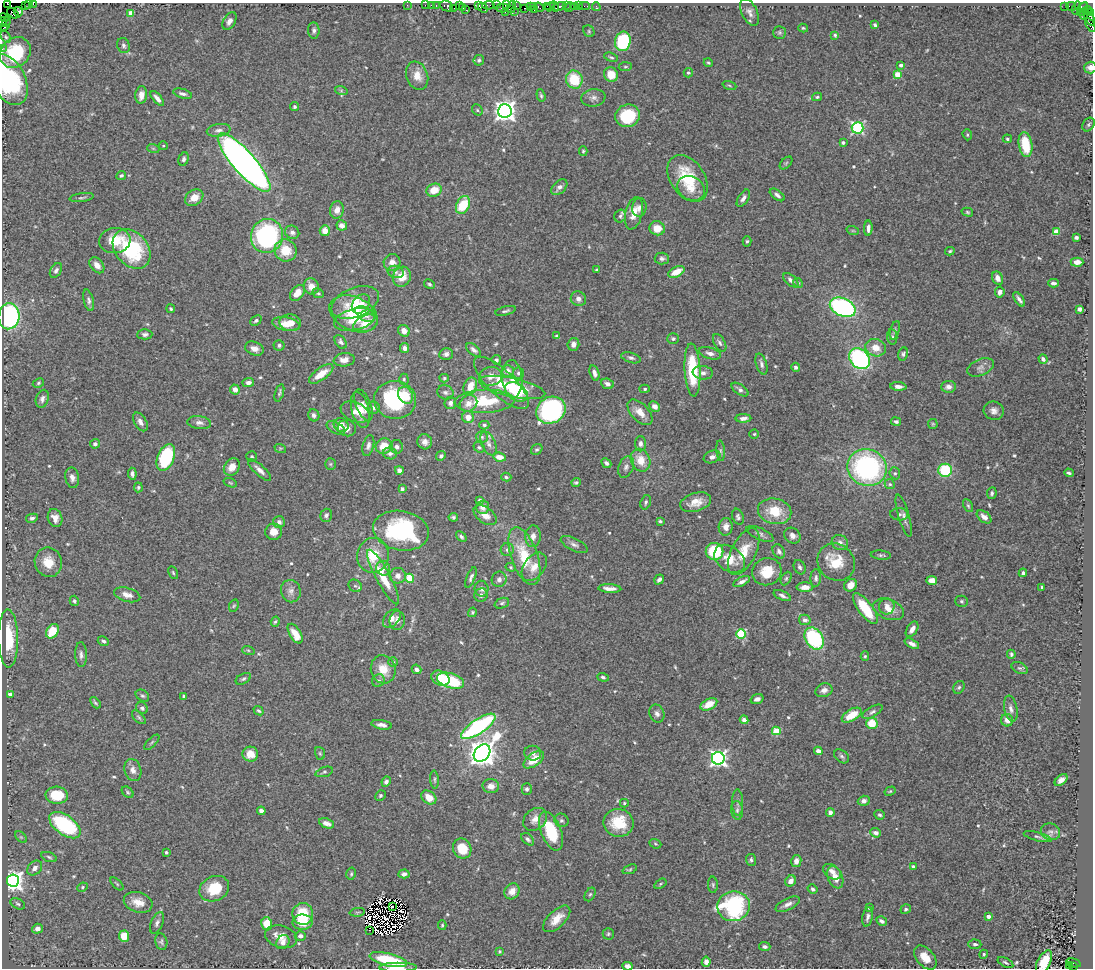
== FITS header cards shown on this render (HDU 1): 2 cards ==
NAXIS1  =                 1091
NAXIS2  =                  966

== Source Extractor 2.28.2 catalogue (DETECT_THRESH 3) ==
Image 1091 x 966 px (HDU 1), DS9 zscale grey, 1 PNG px = 1 image px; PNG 1095 x 970 px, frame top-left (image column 1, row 966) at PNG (2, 3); each listed source drawn as its Kron ellipse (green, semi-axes under 4 px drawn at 4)
Background 0.648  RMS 0.028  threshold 0.0842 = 3 sigma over >= 5 px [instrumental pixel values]
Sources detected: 590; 8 with non-positive FLUX_AUTO (blend fragments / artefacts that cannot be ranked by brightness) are neither listed nor drawn; of the other 582, the 500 brightest by FLUX_AUTO listed and drawn (82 fainter detections omitted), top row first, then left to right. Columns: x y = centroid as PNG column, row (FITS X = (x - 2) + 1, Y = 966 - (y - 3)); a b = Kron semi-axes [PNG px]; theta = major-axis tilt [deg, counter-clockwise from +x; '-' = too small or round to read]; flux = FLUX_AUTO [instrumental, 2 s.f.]
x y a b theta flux
28 3 4 2 - 36
7 4 3 2 - 110
33 4 4 2 - 47
25 5 2 2 - 16
407 5 2 2 - 7.6
425 5 2 2 - 15
431 5 3 2 - 82
436 5 3 2 - 19
459 5 3 3 - 36
489 5 6 3 9 91
497 5 3 2 - 67
507 5 3 3 - 31
447 6 7 5 -24 150
479 6 4 3 - 140
516 6 2 2 - 39
530 6 3 3 - 43
534 6 3 2 - 44
547 6 3 2 - 53
554 6 5 2 - 56
559 6 7 3 13 66
566 6 2 2 - 9.5
574 6 4 3 - 33
579 6 2 2 - 6.8
585 6 5 2 - 28
1065 6 3 2 - 15
1071 6 5 3 - 27
463 7 3 3 - 60
512 7 6 3 76 130
539 7 5 3 - 71
550 7 5 2 - 59
570 7 5 2 - 21
596 7 4 3 - 14
454 8 2 2 - 26
483 8 5 4 - 100
502 8 6 2 -2 160
525 8 3 2 - 70
1076 8 6 3 75 38
1083 8 6 3 41 110
466 10 2 2 - 17
534 10 2 2 - 18
1088 10 4 2 - 30
514 11 3 2 - 18
18 12 5 3 - 60
505 12 3 2 - 58
750 12 15 8 -64 10
1091 12 3 2 - 18
13 13 6 4 -37 390
131 13 4 4 - 31
1080 13 3 2 - 27
1084 14 5 3 - 64
4 18 5 3 - 35
1090 18 9 4 -58 170
229 21 10 6 61 8.9
2 22 5 2 - 79
6 23 8 3 68 120
875 25 4 3 - 3.8
1090 25 8 3 -61 120
4 27 4 3 - 61
803 28 5 3 - 2.4
314 30 8 5 -85 5.2
589 31 6 5 - 2.6
779 32 6 6 - 4
835 35 4 4 - 3.1
6 37 6 4 -58 2.9
623 41 10 8 82 140
123 45 8 6 -66 4.8
2 48 2 2 - 17
15 53 16 14 44 87
611 57 7 3 -18 2.8
479 60 5 5 - 3.8
708 63 5 4 - 2.5
901 65 3 3 - 7.3
625 67 7 4 5 2.6
1090 67 6 6 - 7.2
688 73 5 4 - 2.9
611 74 7 7 - 24
897 75 4 4 - 45
417 76 14 10 -70 22
574 79 9 8 - 66
9 80 27 16 -64 190
729 85 7 3 -19 2.6
341 90 6 4 -19 2.4
182 94 10 4 -15 6.1
141 95 9 6 83 16
541 95 6 4 -72 3.4
817 97 5 3 - 3.3
157 98 9 4 -50 9.6
593 98 12 8 8 8.7
294 107 4 4 - 3.2
477 110 6 5 - 2.9
505 111 7 6 - 1400
628 116 12 11 - 91
1088 125 7 5 56 3.4
858 128 6 6 - 270
219 130 12 6 9 8.4
967 135 6 4 -71 2.6
1007 139 4 4 - 3
843 142 4 3 - 4.5
1025 145 13 6 -80 68
163 146 4 3 - 2.4
153 148 6 4 -19 2.4
583 151 5 4 - 2.7
184 159 7 5 72 4.8
244 163 38 11 -49 1500
786 163 7 4 46 3.1
121 176 5 4 - 3.3
687 178 26 17 -56 85
559 187 9 6 43 8.7
691 188 14 11 -29 25
434 190 8 6 23 30
777 195 8 4 -36 6.7
82 197 12 3 8 3.6
194 198 10 7 33 21
743 198 9 5 58 7.7
463 205 9 6 65 66
639 207 9 7 85 10
337 210 9 7 77 14
967 212 6 4 -16 2.8
634 213 16 8 77 24
620 216 7 5 73 4.6
342 225 5 5 - 11
657 228 8 7 - 29
868 228 8 4 89 7.3
325 231 5 5 - 19
853 231 6 4 -18 2.7
292 232 7 6 - 6.2
1056 232 4 4 - 39
267 236 17 16 - 280
1076 237 4 3 - 4.8
115 240 16 12 7 39
747 241 5 4 - 2.9
132 249 22 16 -50 160
286 250 11 11 - 43
950 251 5 4 - 2.9
662 259 7 6 - 4.7
392 262 8 8 - 12
1077 262 6 4 -1 13
97 265 9 6 -51 15
56 270 8 5 58 5.8
597 270 3 3 - 5.3
396 272 8 6 -16 6.8
676 272 9 5 27 26
402 277 10 8 65 29
998 278 7 5 -63 12
791 280 9 5 -42 7.4
798 283 5 4 - 2.6
1054 283 5 3 - 5.5
429 284 5 4 - 3.1
311 286 8 7 - 16
1000 292 5 4 - 7.7
297 293 9 6 51 19
318 293 6 4 -28 2.8
578 299 8 7 - 8.7
1019 299 8 3 -55 6.3
89 300 11 5 -76 5.8
355 302 25 14 22 48
361 304 10 8 51 17
843 307 13 9 -25 350
171 309 4 4 - 3.3
1079 309 4 4 - 5
505 311 10 3 13 4.2
354 314 25 16 -24 67
365 314 11 6 -31 26
9 316 13 10 85 250
355 319 21 10 13 40
256 321 6 4 42 3.5
290 323 11 8 -2 19
286 324 14 6 -11 20
365 324 13 8 23 32
895 330 9 4 72 4.2
404 331 6 5 - 11
145 334 7 5 1 5.1
557 336 4 4 - 4.7
892 337 8 5 -83 4.1
673 339 6 5 - 4.1
341 342 7 5 -55 5.3
720 343 9 5 -59 5.3
573 344 6 6 - 9.3
279 345 5 5 - 4.3
254 348 9 6 -21 12
404 348 5 4 - 8.5
876 348 10 8 -19 25
474 350 8 5 -41 6.3
710 353 11 5 -16 9.4
446 354 7 6 - 7
903 354 7 5 78 4.1
631 358 10 5 -17 4.9
860 359 11 9 -43 290
1043 359 4 3 - 6.6
344 360 10 6 7 13
496 360 5 4 - 4.5
761 364 11 5 -73 6.1
796 367 4 4 - 4.4
980 367 14 8 23 9
693 370 26 8 -87 100
508 371 6 5 - 14
519 373 6 5 - 4.8
594 373 8 4 -74 7.9
703 373 10 7 -7 8.6
321 374 14 6 36 28
490 376 11 9 10 19
444 378 4 4 - 2.6
404 379 5 4 - 3
512 379 19 10 -86 26
38 383 6 4 28 2.7
248 383 6 4 5 6.4
501 383 35 13 -43 60
607 384 6 5 - 8.8
470 386 9 6 67 26
898 386 8 4 -4 10
512 387 34 9 -12 81
948 387 7 6 - 8.8
235 389 5 5 - 11
645 389 5 4 - 3.1
740 390 9 5 -35 5.5
445 392 8 7 - 5.9
516 392 12 8 -34 36
279 393 9 4 73 3.7
406 395 9 7 -63 26
42 399 9 6 72 6.6
395 400 21 19 -9 170
484 401 30 11 2 83
450 403 6 6 - 6.8
468 403 9 8 - 16
363 405 17 7 -68 12
655 406 5 5 - 12
374 408 6 6 - 6.1
360 410 18 8 -76 20
551 410 15 13 30 310
994 411 10 9 - 9.6
355 412 15 9 -24 16
640 412 15 8 -46 22
314 415 6 5 - 6.2
468 417 6 6 - 16
743 418 8 4 1 8
896 421 5 4 - 5.3
140 422 10 6 -59 8.6
199 423 12 6 -7 7.9
933 424 5 5 - 2.3
341 425 7 6 - 19
484 425 5 4 - 3.7
336 428 10 5 -29 9.4
347 428 9 8 - 10
754 434 4 4 - 2.4
482 437 6 5 - 3.9
425 442 7 7 - 11
95 444 5 4 - 5.1
489 444 13 7 -67 10
640 444 7 5 90 6.9
368 446 11 5 76 6.7
384 446 9 7 20 29
397 447 7 6 - 6.7
479 447 6 5 - 3.3
280 448 6 4 -17 2.4
537 450 6 5 - 3.8
721 451 10 4 -85 4.6
390 453 7 6 - 6
252 456 5 5 - 2.5
441 456 5 4 - 4.1
166 457 14 8 67 160
499 457 6 4 -7 17
712 457 9 6 22 8.8
640 460 12 9 -65 29
606 463 5 4 - 6.5
330 464 6 5 - 2.7
232 467 9 7 53 15
626 467 11 7 69 7.8
867 467 20 18 -22 370
260 470 15 5 -43 12
399 470 4 4 - 8.4
945 470 7 6 - 89
895 473 6 5 - 3.8
1069 473 5 3 - 3.8
132 474 6 4 -84 6.2
506 477 5 4 - 3.3
72 478 10 7 -79 10
576 482 4 4 - 3.3
230 483 7 4 -20 2.6
890 484 5 4 - 3.2
138 487 5 4 - 2.6
402 489 4 4 - 3.9
992 493 6 4 81 4
480 500 4 3 - 6.3
646 502 7 5 71 3.9
696 502 16 9 17 22
968 506 7 4 -63 3.2
483 507 6 6 - 11
775 511 17 12 -12 49
899 514 9 6 -4 5.3
326 515 7 5 74 5.1
485 515 13 7 -36 16
904 516 22 5 -74 9.8
453 517 5 4 - 4
738 517 8 5 -70 4.6
984 517 8 5 -39 11
32 518 6 4 9 4.8
55 518 9 7 -70 13
660 521 4 3 - 3.4
279 522 6 6 - 5.9
726 527 9 7 86 12
401 531 28 19 -11 200
274 532 8 8 - 20
760 534 15 6 -25 7.1
533 536 11 7 86 12
792 536 8 7 - 8.7
461 537 6 4 -42 4.3
840 543 8 7 - 8.3
574 545 14 6 -26 8.3
507 550 6 6 - 6
715 551 9 8 - 77
779 551 7 5 -57 5.3
744 552 25 12 64 40
373 555 17 15 80 48
881 555 10 4 -5 4.1
524 556 30 13 -71 83
730 559 17 12 -37 32
48 562 15 13 -71 33
836 562 20 17 -43 51
511 567 5 4 - 2.3
534 567 16 10 54 23
800 567 7 5 -64 4.9
383 568 7 7 - 9.2
767 572 15 13 24 40
173 573 7 4 -63 2.9
1023 573 4 3 - 4.1
398 576 8 8 - 11
383 577 31 7 -61 51
471 577 11 4 68 5.5
410 578 4 4 - 70
786 578 7 5 63 3.4
816 578 9 5 87 5.3
499 579 8 7 - 8.3
659 580 5 4 - 5.8
932 580 5 4 - 14
742 582 9 4 26 7.2
851 585 7 5 45 17
355 586 7 6 - 4.1
805 587 8 5 0 15
1042 587 3 3 - 4.5
481 589 8 7 - 7.1
610 589 11 3 -3 11
291 591 11 9 -72 12
127 595 13 7 -16 14
481 595 7 6 - 6.2
782 596 9 4 -23 6
74 601 5 4 - 4.4
961 601 6 5 - 3.8
502 603 7 5 21 4.4
234 606 6 4 66 2.9
887 606 8 8 - 11
865 608 18 7 -54 68
889 609 16 10 -21 22
472 612 5 4 - 2.8
392 618 11 7 48 11
397 620 9 7 82 11
805 620 6 5 - 8.7
275 622 5 4 - 3.1
912 629 9 5 57 11
52 631 8 5 56 45
295 634 11 5 -58 32
741 634 5 4 - 110
8 638 29 10 -89 75
814 639 12 8 -58 170
103 641 6 4 -24 4.9
912 644 8 4 -26 8
248 650 6 4 -19 2.8
1011 654 4 4 - 4
81 655 12 6 -88 7.5
865 656 5 4 - 3
393 662 5 5 - 3.2
1019 668 8 5 -24 4.3
383 669 14 12 -73 33
416 669 5 4 - 7.8
603 677 6 4 -19 3.7
440 678 9 7 -26 22
243 679 8 5 28 4.1
378 681 7 6 - 5.5
450 681 14 7 -16 120
959 687 6 5 - 3.8
824 690 9 6 21 9.8
10 694 4 4 - 8.8
142 696 7 5 -36 3.7
184 696 4 3 - 3.4
757 699 6 4 18 7.3
95 703 6 3 -49 2.9
709 704 9 5 26 23
142 708 6 5 - 4.7
1011 709 13 6 -79 8.9
259 711 5 4 - 3.4
872 712 11 5 31 6.1
657 714 9 7 -68 8
852 715 11 5 31 35
139 717 8 4 -45 3.8
744 720 4 4 - 9.3
1007 720 6 6 - 9.9
872 723 6 5 - 42
382 725 10 4 -9 11
478 726 20 7 34 280
776 731 4 4 - 66
152 742 10 4 45 3.6
818 751 4 4 - 11
320 753 6 5 - 2.9
482 753 9 7 48 2600
533 753 8 7 - 7.5
250 754 8 7 - 26
842 756 8 6 -39 4.6
718 758 6 6 - 710
534 760 12 6 36 35
133 770 11 8 -74 12
324 772 9 4 17 3.7
435 780 9 3 -86 3.7
1061 780 7 4 39 9.1
386 782 5 4 - 7
491 786 8 7 - 16
527 789 5 5 - 4.2
890 791 6 4 29 2.4
128 792 7 4 -41 3
57 795 11 8 -4 56
380 796 5 5 - 3.4
429 797 8 6 -38 23
864 801 6 5 - 8.9
624 803 4 4 - 2.6
738 803 13 5 -89 7
737 810 9 6 -82 5.7
261 811 4 4 - 8.7
830 813 4 4 - 9.6
880 815 5 4 - 3.7
535 819 13 10 41 15
561 820 7 6 - 4.5
327 823 8 4 -21 11
619 823 15 14 - 64
65 825 18 10 -36 170
551 831 20 10 -68 85
1050 832 10 8 -18 7.6
876 833 5 4 - 8.2
21 837 7 4 -44 2.8
1038 837 14 4 -15 4.9
528 839 7 5 -45 4.4
655 844 6 4 -21 2.8
462 849 10 9 - 41
166 852 3 3 - 3.7
49 857 8 4 -18 3.7
751 860 6 5 - 3.9
796 861 6 5 - 9.2
913 866 4 4 - 2.9
35 868 8 6 46 9.8
630 869 7 4 21 2.7
832 872 10 6 -33 12
351 874 6 4 77 2.7
404 874 5 4 - 6.2
835 877 11 7 -67 22
13 881 6 6 - 1300
791 881 6 5 - 12
117 884 8 3 -45 2.3
660 884 7 4 33 2.9
713 885 8 5 -88 3.7
82 887 5 4 - 2.6
214 889 15 12 25 55
813 889 5 4 - 4.9
512 891 8 7 - 18
590 894 7 5 62 3
138 902 14 10 -16 23
18 904 8 5 -30 3.9
788 904 13 5 26 10
734 906 16 15 - 220
392 907 2 2 - 3
869 908 4 4 - 2.9
906 909 5 4 - 3.5
357 912 8 3 5 2.5
303 914 11 10 - 64
868 917 10 5 78 7.1
988 917 4 3 - 11
557 919 17 8 44 25
882 921 6 4 -32 5.6
302 922 10 7 1 32
157 923 11 6 67 7
267 924 6 5 - 43
442 925 5 4 - 2.4
37 929 5 5 - 9.1
369 930 3 2 - 3.7
608 934 5 5 - 3
124 936 5 5 - 36
300 936 5 5 - 6.9
281 937 16 11 -17 19
161 942 8 6 -80 4.6
283 942 7 6 - 6.6
975 944 6 4 -3 4.9
765 947 6 4 -3 6.4
500 951 4 4 - 2.8
984 954 5 4 - 3.2
925 957 14 8 -49 26
388 960 19 6 -14 99
706 962 5 4 - 9.9
1005 962 8 3 -28 3.3
1044 962 12 6 63 43
1073 963 7 2 -13 9.5
1070 965 3 3 - 450
627 966 5 4 - 8.3
398 967 19 4 0 18
1073 967 4 2 - 96
At the frame edge (FLAGS 8, measured only in part): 14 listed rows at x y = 28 3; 7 4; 33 4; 1091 12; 1090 18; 2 22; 1090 25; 2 48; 1090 67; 9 80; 1044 962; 627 966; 398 967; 1073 967
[82 fainter detections neither listed nor drawn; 8 non-positive-flux detections neither listed nor drawn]